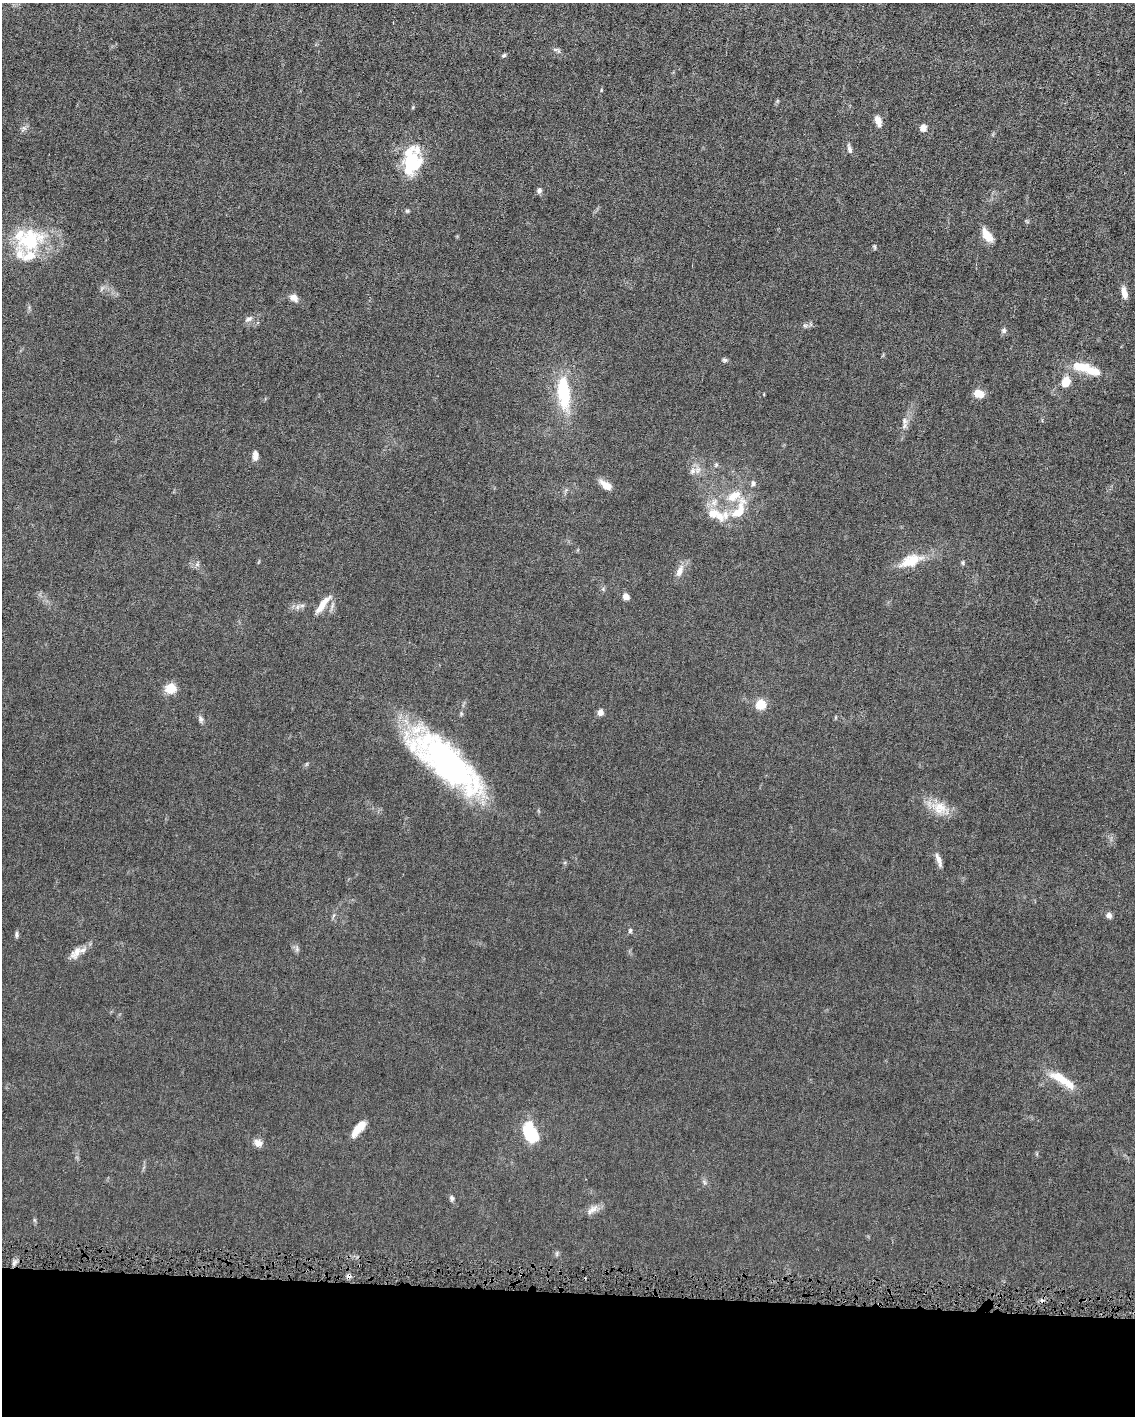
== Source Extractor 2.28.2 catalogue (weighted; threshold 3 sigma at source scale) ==
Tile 10 of 4 x 3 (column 2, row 3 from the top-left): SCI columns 1135-2267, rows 107-1520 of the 4532 x 4563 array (HDU 1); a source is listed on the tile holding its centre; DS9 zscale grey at full resolution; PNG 1137 x 1418 px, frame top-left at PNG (2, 3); no overlay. Shown black and unused: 9% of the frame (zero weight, under 4 of 8 exposures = <1% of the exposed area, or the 3 px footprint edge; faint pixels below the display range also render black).
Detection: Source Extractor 2.28.2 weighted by HDU 2 'WHT'; one run over the whole footprint, this tile lists its part. Background 0.0155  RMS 0.0022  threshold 0.00912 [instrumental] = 3 sigma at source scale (4.09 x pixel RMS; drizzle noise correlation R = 1.36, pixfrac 0.8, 0.05/0.05 arcsec/px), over >= 5 px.
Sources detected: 71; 1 inside a brighter object's white glare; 3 cosmic-ray / hot-pixel residue — not listed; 14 inside a brighter listed object's ellipse — not listed separately; the other 53 listed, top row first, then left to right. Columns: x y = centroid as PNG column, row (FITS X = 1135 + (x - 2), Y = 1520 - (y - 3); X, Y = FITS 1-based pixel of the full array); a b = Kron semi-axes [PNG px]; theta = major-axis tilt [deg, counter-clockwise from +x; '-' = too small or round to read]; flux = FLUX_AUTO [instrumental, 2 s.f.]
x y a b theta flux
557 50 12 4 -24 0.49
504 55 6 5 - 0.33
878 121 12 6 -68 1.8
24 128 7 5 -44 0.49
923 128 7 7 - 1.3
849 149 12 5 -79 0.67
414 165 26 15 42 8.5
539 190 7 5 62 0.64
407 211 6 5 - 0.28
987 235 20 9 -55 2.5
30 240 40 30 23 14
875 247 6 4 -71 0.26
1124 293 13 6 -76 1.7
294 298 11 8 -38 1.3
249 319 11 6 28 0.76
805 326 7 4 -1 0.42
1004 331 7 6 - 0.53
725 360 7 5 -2 0.4
1084 367 17 12 2 3.4
1066 382 9 7 65 3.5
564 393 43 15 -85 11
979 393 11 8 -12 2.5
905 421 10 8 -81 0.97
255 456 11 6 89 1.1
697 470 11 8 80 1.3
606 485 16 8 -36 2.1
739 510 35 13 65 5.4
713 513 17 12 3 3.1
910 562 31 15 20 5.2
963 563 6 4 85 0.31
680 571 15 8 64 1.6
626 596 8 7 - 1
322 605 26 7 54 2.7
297 607 7 6 - 0.64
170 688 14 12 14 2.6
761 704 6 6 - 6
600 712 8 6 76 0.94
200 719 9 7 -74 0.58
447 763 81 33 -39 48
941 807 31 13 -33 4
939 860 20 6 -70 1.2
1109 915 6 5 - 1
630 931 7 5 73 0.35
16 935 8 5 86 0.46
297 949 8 5 83 0.52
76 953 19 10 55 2
1058 1077 24 13 -26 3.7
358 1128 21 8 50 3
530 1132 23 13 -59 9.6
258 1143 10 8 -26 1.5
704 1182 7 4 -71 0.39
452 1198 7 5 -79 0.48
592 1210 21 7 39 1.4